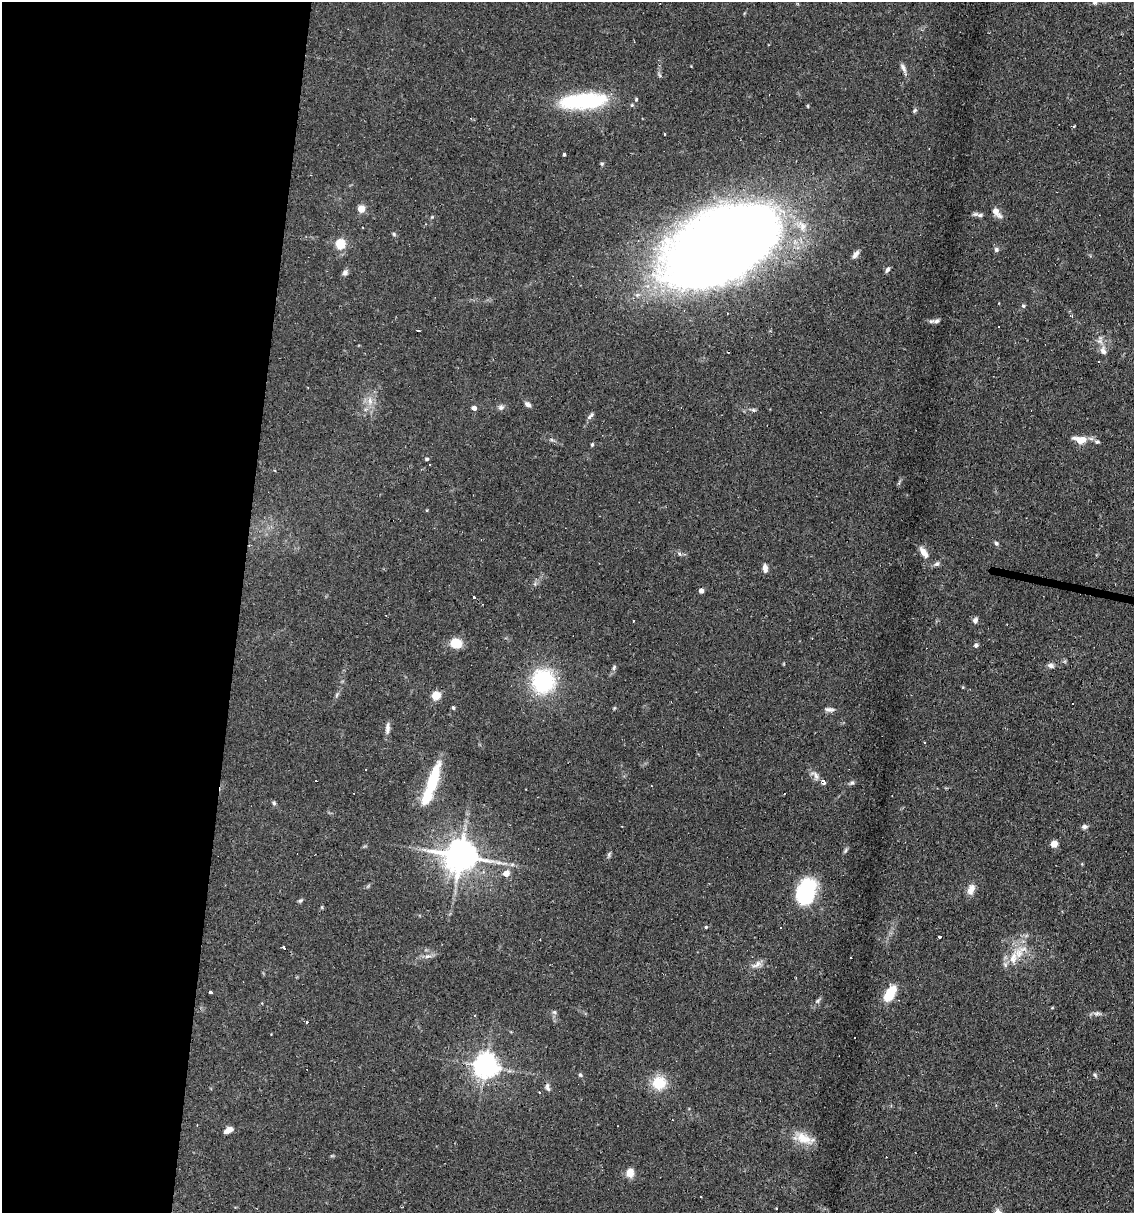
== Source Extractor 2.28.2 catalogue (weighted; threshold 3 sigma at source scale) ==
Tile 5 of 4 x 4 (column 1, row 2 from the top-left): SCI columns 233-1364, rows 2425-3635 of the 4873 x 4847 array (HDU 1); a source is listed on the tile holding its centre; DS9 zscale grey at full resolution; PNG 1136 x 1215 px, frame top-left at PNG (2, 2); no overlay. Shown black and unused: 21% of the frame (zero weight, under 2 of 3 exposures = <1% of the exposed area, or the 3 px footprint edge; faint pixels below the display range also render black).
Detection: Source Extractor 2.28.2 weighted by HDU 2 'WHT'; one run over the whole footprint, this tile lists its part. Background 0.082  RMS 0.0055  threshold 0.0245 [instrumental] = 3 sigma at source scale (4.5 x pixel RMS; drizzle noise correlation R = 1.50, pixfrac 1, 0.05/0.05 arcsec/px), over >= 5 px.
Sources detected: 102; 1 inside a brighter object's white glare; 13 cosmic-ray / hot-pixel residue — not listed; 3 inside a brighter listed object's ellipse — not listed separately; the other 85 listed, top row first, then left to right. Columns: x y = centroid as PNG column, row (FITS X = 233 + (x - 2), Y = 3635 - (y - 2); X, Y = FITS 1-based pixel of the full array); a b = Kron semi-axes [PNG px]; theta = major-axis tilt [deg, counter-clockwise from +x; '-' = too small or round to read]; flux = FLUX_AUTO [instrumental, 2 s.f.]
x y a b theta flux
1095 2 8 6 36 1.4
903 68 14 5 -64 2.1
583 101 55 17 5 49
808 106 5 3 - 0.45
915 111 6 4 38 0.87
1074 126 3 3 - 1.4
564 155 3 3 - 0.81
602 164 5 4 - 0.75
361 209 5 4 - 13
996 212 13 6 -54 4
980 215 7 6 - 1.4
802 226 17 11 -57 7.4
394 234 6 5 - 0.75
340 244 5 5 - 36
720 246 77 44 31 1500
996 250 6 6 - 1.3
856 254 11 6 51 2.2
887 270 8 5 60 1.3
345 273 7 7 - 1.6
1023 306 5 4 - 0.81
937 321 6 6 - 1.2
418 331 4 2 - 0.71
1103 351 12 9 -70 3.1
370 401 11 6 -77 3.1
527 404 7 6 - 1.7
501 407 7 6 - 1.5
474 408 5 4 - 2.7
753 410 7 4 -19 0.96
590 416 12 4 47 1.3
1081 439 17 8 -9 7.1
592 445 5 4 - 0.59
427 459 5 4 - 0.73
275 470 4 2 - 0.47
427 510 3 3 - 0.5
996 543 6 5 - 0.99
923 552 15 7 -50 3.8
937 564 8 5 43 1.4
765 568 10 5 -84 2.5
701 591 4 4 - 2.5
473 597 3 3 - 4.2
975 620 7 6 - 1.7
633 621 3 2 - 0.49
456 643 9 7 -5 12
976 645 4 4 - 1.4
1050 665 8 6 -18 1.7
614 668 8 5 65 1.2
543 681 23 21 77 46
435 696 5 5 - 21
453 708 4 4 - 1
829 709 13 5 -8 1.8
387 728 15 6 87 2.6
815 775 16 7 -54 2.9
433 781 42 11 73 23
852 783 7 5 39 1
274 803 5 5 - 0.81
1084 827 7 5 2 1.5
1054 844 5 4 - 11
609 854 8 4 90 0.94
460 856 10 9 - 1200
506 873 9 7 37 3.4
971 889 14 9 68 3.8
806 892 26 17 75 42
300 900 7 5 33 0.84
706 927 4 4 - 0.61
780 928 3 3 - 0.63
940 937 3 3 - 3.1
283 948 3 3 - 3.5
1019 953 14 10 -85 7
428 956 11 4 8 1.8
850 958 3 2 - 0.58
756 964 16 7 31 2.9
211 992 3 3 - 6.5
890 994 17 9 57 14
1052 1008 5 3 - 0.44
554 1012 6 4 -88 0.96
1097 1013 9 5 6 1.5
306 1022 3 3 - 2.1
485 1066 7 7 - 500
1095 1074 7 5 -49 0.9
580 1075 5 4 - 0.87
658 1083 12 12 - 15
547 1087 12 5 -74 1.7
228 1130 11 6 31 3.2
803 1138 23 13 -24 9.1
630 1173 9 6 -86 6.2
Overlapping masked pixels (flux is a lower limit): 1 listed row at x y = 720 246
Isophote crosses this tile's border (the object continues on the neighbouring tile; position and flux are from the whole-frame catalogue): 1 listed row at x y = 1095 2